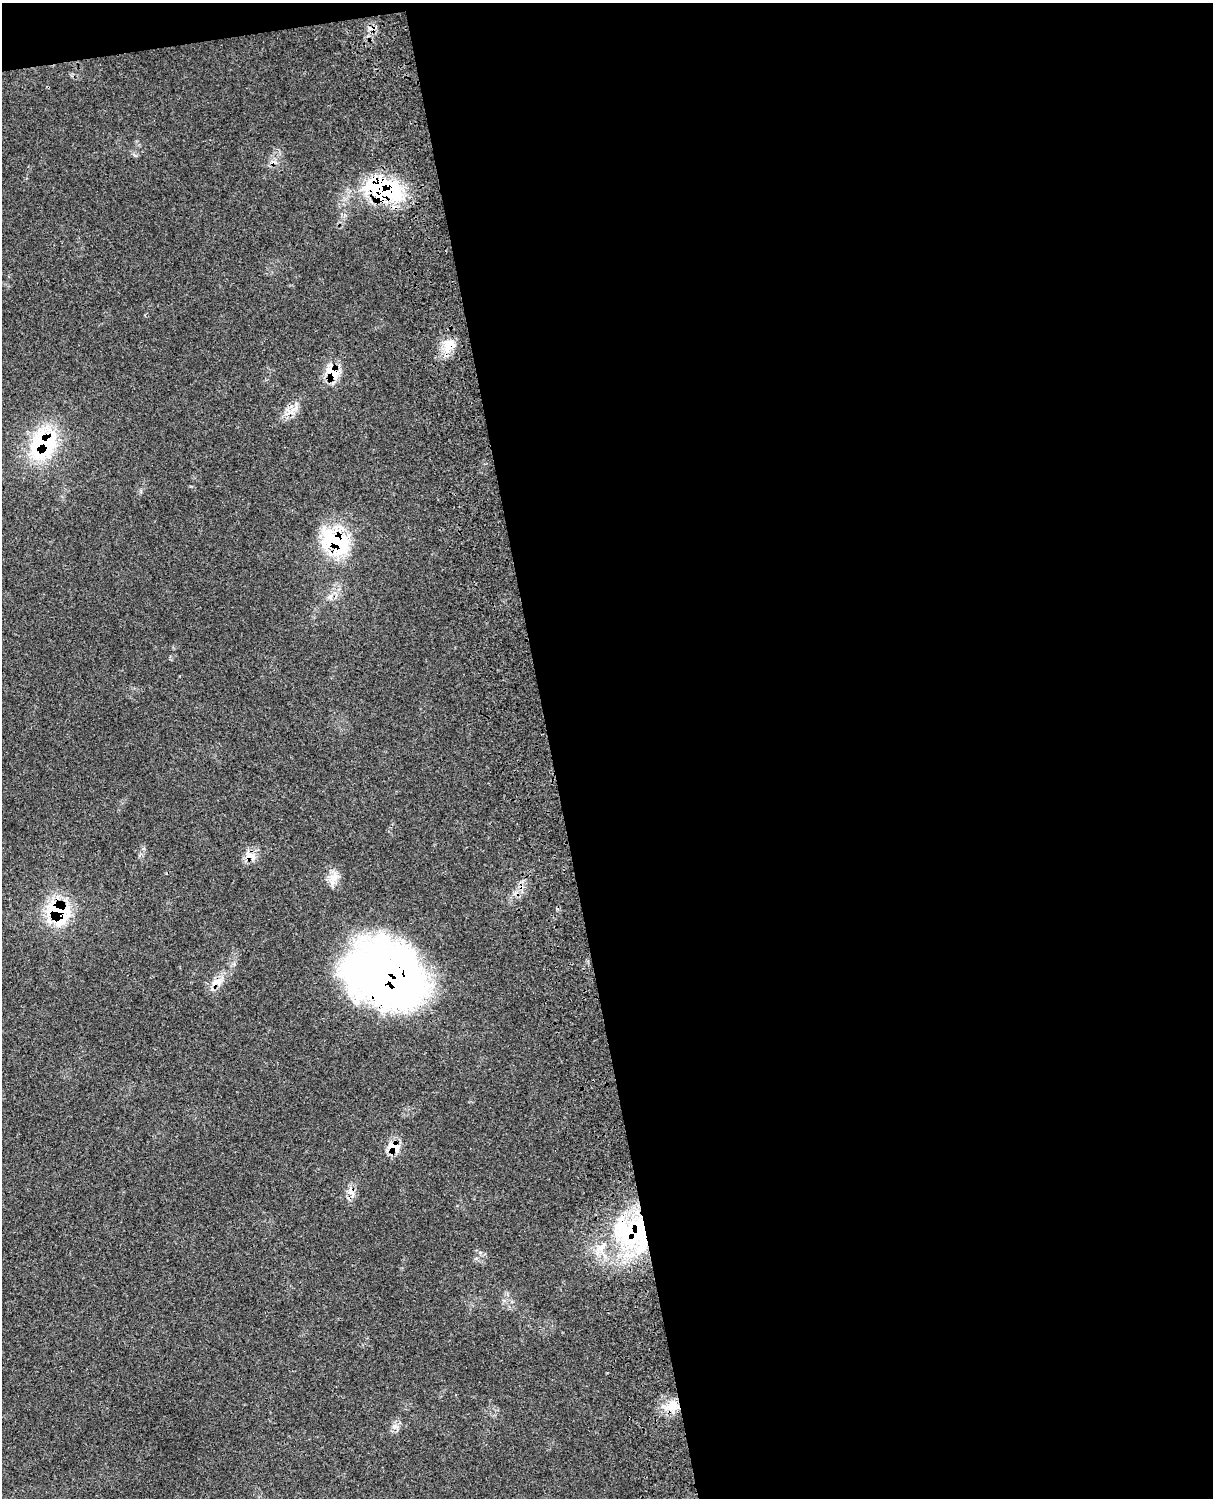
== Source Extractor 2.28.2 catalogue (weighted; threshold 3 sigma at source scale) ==
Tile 4 of 4 x 3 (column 4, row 1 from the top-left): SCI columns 3755-4965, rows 3269-4764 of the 5084 x 4927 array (HDU 1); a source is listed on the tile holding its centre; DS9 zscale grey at full resolution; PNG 1215 x 1500 px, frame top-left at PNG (2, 3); no overlay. Shown black and unused: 56% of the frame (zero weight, under 3 of 4 exposures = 6% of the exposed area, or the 3 px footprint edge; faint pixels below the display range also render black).
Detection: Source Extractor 2.28.2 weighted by HDU 2 'WHT'; one run over the whole footprint, this tile lists its part. Background 0.0791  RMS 0.0058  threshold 0.0263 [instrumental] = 3 sigma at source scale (4.5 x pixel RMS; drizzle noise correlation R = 1.50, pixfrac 1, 0.05/0.05 arcsec/px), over >= 5 px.
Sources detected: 18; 1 cosmic-ray / hot-pixel residue — not listed; the other 17 listed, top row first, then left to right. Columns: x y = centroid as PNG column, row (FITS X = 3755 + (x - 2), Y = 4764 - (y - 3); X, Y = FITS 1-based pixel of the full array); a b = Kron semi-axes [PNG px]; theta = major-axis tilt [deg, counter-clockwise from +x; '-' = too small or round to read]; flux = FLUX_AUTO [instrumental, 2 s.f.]
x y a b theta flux
383 189 49 28 -13 59
449 345 20 13 48 9.3
332 373 21 16 -40 13
288 410 9 4 -45 1.9
43 444 39 30 64 54
336 542 36 26 -31 43
330 597 9 5 54 2.3
250 856 18 13 -2 6
335 876 17 11 61 6
58 911 27 21 -57 46
386 977 76 57 -30 380
217 982 17 11 15 6.1
393 1147 19 12 -20 8.4
351 1191 17 8 -74 4.3
634 1232 50 43 -42 86
672 1406 16 14 26 11
395 1427 11 5 -8 2.1
Overlapping masked pixels (flux is a lower limit): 12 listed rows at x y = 383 189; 449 345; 332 373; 43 444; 336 542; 250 856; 58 911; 386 977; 217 982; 393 1147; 351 1191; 634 1232
Unlisted compact peaks at least as high as the median listed source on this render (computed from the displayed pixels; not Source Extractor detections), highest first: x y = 480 1252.